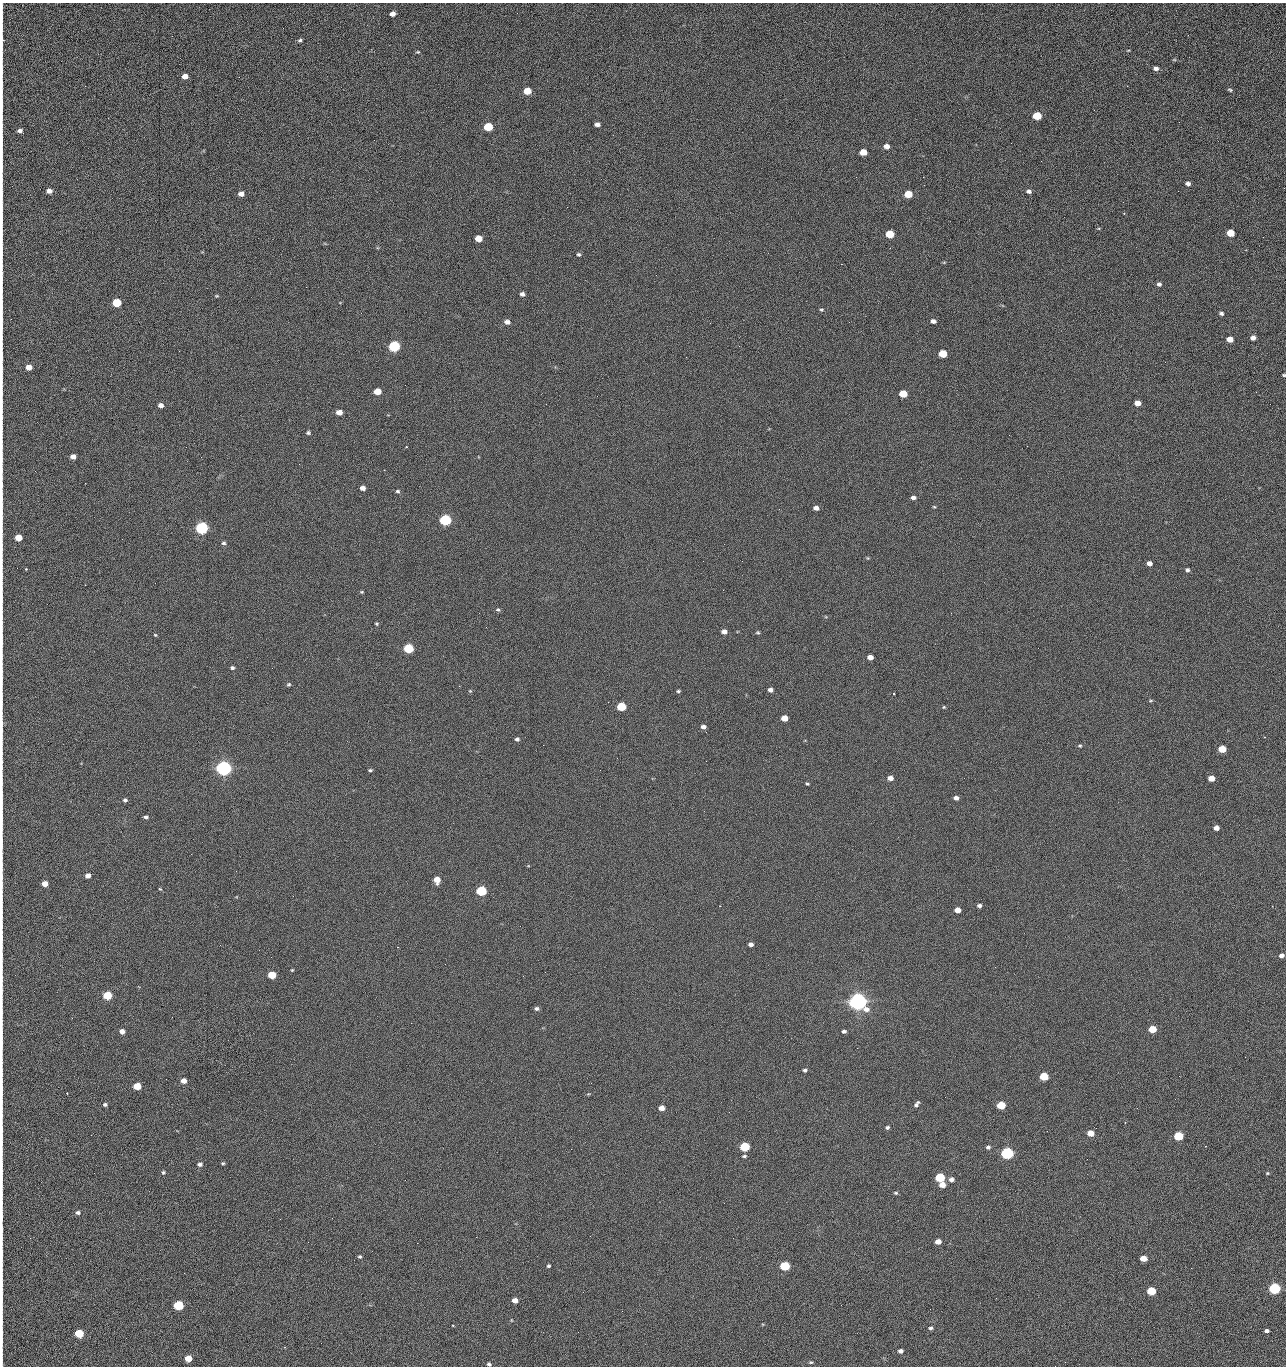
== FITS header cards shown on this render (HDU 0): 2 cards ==
NAXIS1  =                 1284 /fastest changing axis
NAXIS2  =                 1364 /next to fastest changing axis

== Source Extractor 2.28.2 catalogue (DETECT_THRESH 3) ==
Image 1284 x 1364 px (HDU 0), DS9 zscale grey, 1 PNG px = 1 image px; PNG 1288 x 1368 px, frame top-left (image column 1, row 1364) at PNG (2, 3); no overlay
Background 124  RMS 14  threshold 43.1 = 3 sigma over >= 5 px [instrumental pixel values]
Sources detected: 224; all 224 listed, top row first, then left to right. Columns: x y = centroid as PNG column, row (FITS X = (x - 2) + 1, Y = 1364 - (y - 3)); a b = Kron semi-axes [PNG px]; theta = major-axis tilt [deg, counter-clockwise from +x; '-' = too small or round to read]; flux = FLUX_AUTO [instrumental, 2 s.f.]
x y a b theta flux
392 14 5 4 - 4.9e+03
2 16 20 2 90 3.2e+03
1188 35 3 2 - 1.6e+03
2 39 13 4 -80 2.6e+03
300 40 5 4 - 1.6e+03
1128 50 4 3 - 7.5e+02
418 52 5 4 - 1.1e+03
1156 68 6 5 - 3.2e+03
2 70 20 2 90 3.6e+03
185 76 5 4 - 8.6e+03
1230 90 6 3 -15 1.4e+03
527 91 6 5 - 2.3e+04
2 105 25 2 90 4.5e+03
1037 116 6 5 - 4.4e+04
1179 122 2 2 - 1.3e+03
597 124 5 4 - 3.9e+03
488 127 6 5 - 5.4e+04
20 131 6 4 -25 3.3e+03
887 146 5 4 - 6.2e+03
863 152 6 5 - 1.6e+04
2 154 25 2 90 4.1e+03
1041 161 2 2 - 1.9e+03
856 177 2 2 - 2.4e+03
923 177 2 2 - 1.8e+04
1188 183 5 4 - 3.5e+03
49 191 5 4 - 5.2e+03
1029 191 5 4 - 2.7e+03
241 194 5 4 - 6.1e+03
908 194 6 5 - 2.8e+04
1123 202 3 2 - 7.0e+02
2 206 21 2 90 3.6e+03
1124 213 2 2 - 8.0e+02
2 233 14 2 90 2.5e+03
1230 233 5 5 - 2.4e+04
890 234 6 5 - 4.2e+04
1263 237 2 2 - 7.9e+02
478 238 5 5 - 2.0e+04
579 254 5 4 - 1.6e+03
944 262 6 3 19 8.6e+02
841 264 2 2 - 2.7e+04
656 275 2 2 - 5.0e+02
2 278 12 2 90 1.9e+03
1159 284 5 4 - 2.7e+03
306 287 2 2 - 6.9e+02
522 294 5 4 - 3.2e+03
217 296 5 4 - 1.1e+03
117 303 5 5 - 5.2e+04
2 307 10 2 90 1.7e+03
821 310 6 4 -3 1.3e+03
1221 313 4 4 - 2.2e+03
2 320 10 2 90 1.8e+03
933 321 5 4 - 3.8e+03
507 322 6 5 - 5.2e+03
849 322 2 2 - 6.3e+02
710 323 2 2 - 3.4e+03
1253 338 5 4 - 4.8e+03
1230 339 5 4 - 1.0e+04
394 346 6 5 - 1.6e+05
739 346 2 2 - 5.0e+02
943 354 5 5 - 4.0e+04
2 357 23 2 90 3.5e+03
29 367 5 4 - 1.1e+04
1284 375 3 3 - 1.1e+03
377 391 5 4 - 2.0e+04
1256 392 3 2 - 9.5e+02
903 394 5 5 - 3.3e+04
1138 403 5 4 - 1.0e+04
161 405 5 4 - 4.8e+03
339 412 5 4 - 9.6e+03
308 433 5 4 - 1.7e+03
1009 435 2 2 - 3.4e+03
1027 446 2 2 - 5.1e+02
186 447 2 2 - 2.7e+03
406 447 2 2 - 7.5e+02
73 456 5 4 - 5.9e+03
85 483 2 2 - 9.4e+02
2 485 10 2 90 1.6e+03
363 488 5 4 - 5.2e+03
398 491 6 4 -1 1.6e+03
913 497 6 4 -8 3.3e+03
2 506 12 2 90 1.9e+03
934 507 4 4 - 1.0e+03
816 508 5 4 - 4.9e+03
779 509 2 2 - 7.0e+02
445 520 6 5 - 2.0e+05
202 528 6 5 - 3.3e+05
18 537 5 4 - 1.9e+04
223 543 6 5 - 1.8e+03
868 558 4 4 - 9.1e+02
742 561 2 2 - 7.2e+02
1149 563 5 4 - 5.2e+03
26 569 3 3 - 1.0e+03
1187 570 5 4 - 2.3e+03
2 575 9 2 90 1.3e+03
85 585 2 2 - 5.1e+02
362 592 5 3 - 1.1e+03
498 610 6 5 - 1.7e+03
376 624 4 4 - 1.2e+03
724 631 5 4 - 5.3e+03
758 632 5 4 - 1.2e+03
155 635 5 4 - 1.0e+03
2 637 11 2 90 2.0e+03
408 648 6 5 - 9.2e+04
870 657 5 4 - 7.4e+03
232 668 5 4 - 2.0e+03
289 684 5 5 - 1.5e+03
770 690 5 4 - 4.1e+03
470 691 5 3 - 8.8e+02
678 691 4 3 - 1.4e+03
894 694 3 2 - 6.6e+02
1151 701 6 3 9 1.0e+03
621 706 5 5 - 5.7e+04
944 707 4 4 - 1.0e+03
784 718 5 4 - 1.5e+04
2 724 11 3 86 2.0e+03
703 727 5 4 - 3.6e+03
706 732 3 2 - 7.6e+02
517 739 5 4 - 2.5e+03
543 745 2 2 - 3.2e+03
1080 746 5 4 - 1.3e+03
1222 749 5 5 - 2.7e+04
706 761 2 2 - 2.1e+03
224 768 6 5 - 7.2e+05
370 770 5 3 - 1.4e+03
890 778 5 4 - 6.1e+03
1211 778 5 4 - 1.3e+04
807 784 4 3 - 1.2e+03
956 798 4 4 - 4.1e+03
125 800 5 4 - 2.0e+03
146 817 5 4 - 2.2e+03
2 820 15 2 90 2.2e+03
1216 828 5 4 - 6.1e+03
2 865 12 2 90 2.0e+03
88 876 5 4 - 5.7e+03
437 880 5 5 - 1.4e+04
45 884 5 4 - 1.0e+04
160 889 5 3 - 1.0e+03
481 891 6 5 - 1.3e+05
720 906 3 3 - 9.1e+02
979 906 4 4 - 2.8e+03
958 910 5 4 - 9.4e+03
2 938 9 2 90 1.5e+03
751 944 4 4 - 3.5e+03
398 947 2 2 - 6.6e+02
1282 955 5 4 - 4.0e+03
292 970 4 3 - 9.1e+02
272 975 5 5 - 3.4e+04
523 976 2 2 - 2.2e+03
2 979 12 2 90 2.0e+03
107 995 5 5 - 5.3e+04
858 1001 7 6 - 1.1e+06
536 1008 5 5 - 2.3e+03
411 1023 2 2 - 5.3e+03
1152 1029 5 5 - 2.9e+04
122 1031 5 4 - 6.3e+03
844 1031 4 3 - 2.2e+03
2 1042 11 2 90 1.9e+03
857 1048 3 2 - 1.3e+03
1245 1057 2 2 - 1.8e+03
805 1070 4 4 - 2.2e+03
1044 1076 5 5 - 4.8e+04
1179 1076 2 2 - 2.6e+03
184 1081 5 4 - 7.2e+03
137 1086 5 5 - 3.1e+04
2 1088 11 2 90 1.7e+03
67 1093 3 2 - 8.8e+02
588 1094 4 3 - 8.1e+02
105 1104 5 4 - 2.0e+03
917 1104 7 3 54 2.5e+03
1001 1105 5 5 - 4.5e+04
661 1108 5 4 - 9.1e+03
729 1112 3 2 - 9.7e+02
887 1127 4 4 - 1.8e+03
2 1129 13 2 90 2.1e+03
1091 1133 5 4 - 1.7e+04
91 1135 2 2 - 2.4e+03
1178 1136 5 5 - 5.9e+04
745 1147 5 5 - 7.9e+04
988 1147 5 5 - 2.3e+03
571 1149 3 2 - 9.5e+02
1007 1153 6 5 - 2.8e+05
744 1156 5 3 - 1.5e+03
1087 1159 2 2 - 1.1e+03
223 1163 5 4 - 1.2e+03
200 1164 6 5 - 2.8e+03
2 1172 8 2 90 1.3e+03
163 1172 5 4 - 1.5e+03
1267 1173 5 4 - 1.1e+03
940 1177 5 5 - 8.6e+04
951 1179 6 5 - 3.9e+03
942 1185 5 4 - 9.6e+03
896 1193 5 4 - 1.4e+03
78 1212 6 4 -1 2.5e+03
280 1219 2 2 - 2.2e+03
476 1237 2 2 - 8.4e+03
308 1242 2 2 - 1.7e+03
938 1242 5 4 - 8.9e+03
417 1243 2 2 - 5.4e+03
2 1254 16 2 90 2.3e+03
360 1256 4 4 - 1.5e+03
1143 1258 5 4 - 1.4e+04
549 1266 3 3 - 1.6e+03
785 1266 5 5 - 8.1e+04
1274 1288 5 5 - 2.0e+05
1151 1291 5 5 - 4.6e+04
583 1292 2 2 - 4.7e+02
996 1298 2 2 - 2.9e+03
2 1299 14 2 90 2.6e+03
515 1300 5 4 - 7.8e+03
178 1305 5 5 - 1.0e+05
622 1311 3 2 - 9.0e+02
511 1320 5 3 - 7.1e+02
453 1326 3 2 - 7.5e+02
931 1328 5 4 - 2.1e+03
1267 1331 4 3 - 3.1e+03
578 1332 2 2 - 3.6e+03
79 1333 5 5 - 5.4e+04
2 1340 10 2 90 1.8e+03
900 1351 4 4 - 3.5e+03
188 1358 5 5 - 1.9e+04
2 1362 12 2 90 1.5e+03
811 1362 5 4 - 1.2e+03
489 1364 4 3 - 1.9e+03
1055 1366 2 2 - 1.8e+03
At the frame edge (FLAGS 8, measured only in part): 31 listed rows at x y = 2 16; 2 39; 2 70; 2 105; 2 154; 2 206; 2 233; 2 278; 2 307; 2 320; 2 357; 1284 375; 2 485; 2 506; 2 575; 2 637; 2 724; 2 820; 2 865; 2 938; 2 979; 2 1042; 2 1088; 2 1129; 2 1172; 2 1254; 2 1299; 2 1340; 2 1362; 489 1364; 1055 1366

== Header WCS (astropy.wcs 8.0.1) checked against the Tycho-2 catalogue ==
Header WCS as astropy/WCSLIB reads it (CRVAL/CRPIX/CD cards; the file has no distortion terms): RA---TAN/DEC--TAN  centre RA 15:41:40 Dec +51:59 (235.42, +51.98 deg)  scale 1.26 arcsec/px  FOV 26.9' x 28.5'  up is +92 deg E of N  parity flipped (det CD > 0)
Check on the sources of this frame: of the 60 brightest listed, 11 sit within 2.0 arcsec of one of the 11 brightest Tycho-2 stars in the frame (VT <= 12.29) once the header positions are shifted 0.43 arcsec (0.34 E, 0.26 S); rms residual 0.91 arcsec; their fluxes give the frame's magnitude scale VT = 24.59 - 2.5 log10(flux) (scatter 0.19 mag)
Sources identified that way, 11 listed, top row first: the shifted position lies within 2.0 arcsec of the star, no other Tycho-2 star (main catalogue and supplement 1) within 4.0 arcsec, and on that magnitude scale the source's flux lands within +1.5 / -3 mag of the star's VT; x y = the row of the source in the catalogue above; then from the Tycho-2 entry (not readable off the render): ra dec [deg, ICRS J2000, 3 dp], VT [Tycho-2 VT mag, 2 dp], TYC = Tycho-2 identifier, HIP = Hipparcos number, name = IAU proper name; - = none
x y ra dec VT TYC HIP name
394 346 235.614 +52.064 11.61 3489-1132-1 - -
445 520 235.514 +52.049 11.19 3489-1407-1 - -
202 528 235.515 +52.133 11.12 3489-1380-1 - -
224 768 235.378 +52.130 9.31 3489-1322-1 76850 -
481 891 235.303 +52.042 11.52 3489-958-1 - -
858 1001 235.232 +51.912 9.59 3489-824-1 - -
1007 1153 235.143 +51.862 10.97 3489-1016-1 - -
940 1177 235.131 +51.886 12.29 3489-908-1 - -
785 1266 235.084 +51.941 11.45 3489-1346-1 - -
1274 1288 235.062 +51.771 11.53 3489-1453-1 - -
178 1305 235.075 +52.152 11.74 3489-912-1 - -